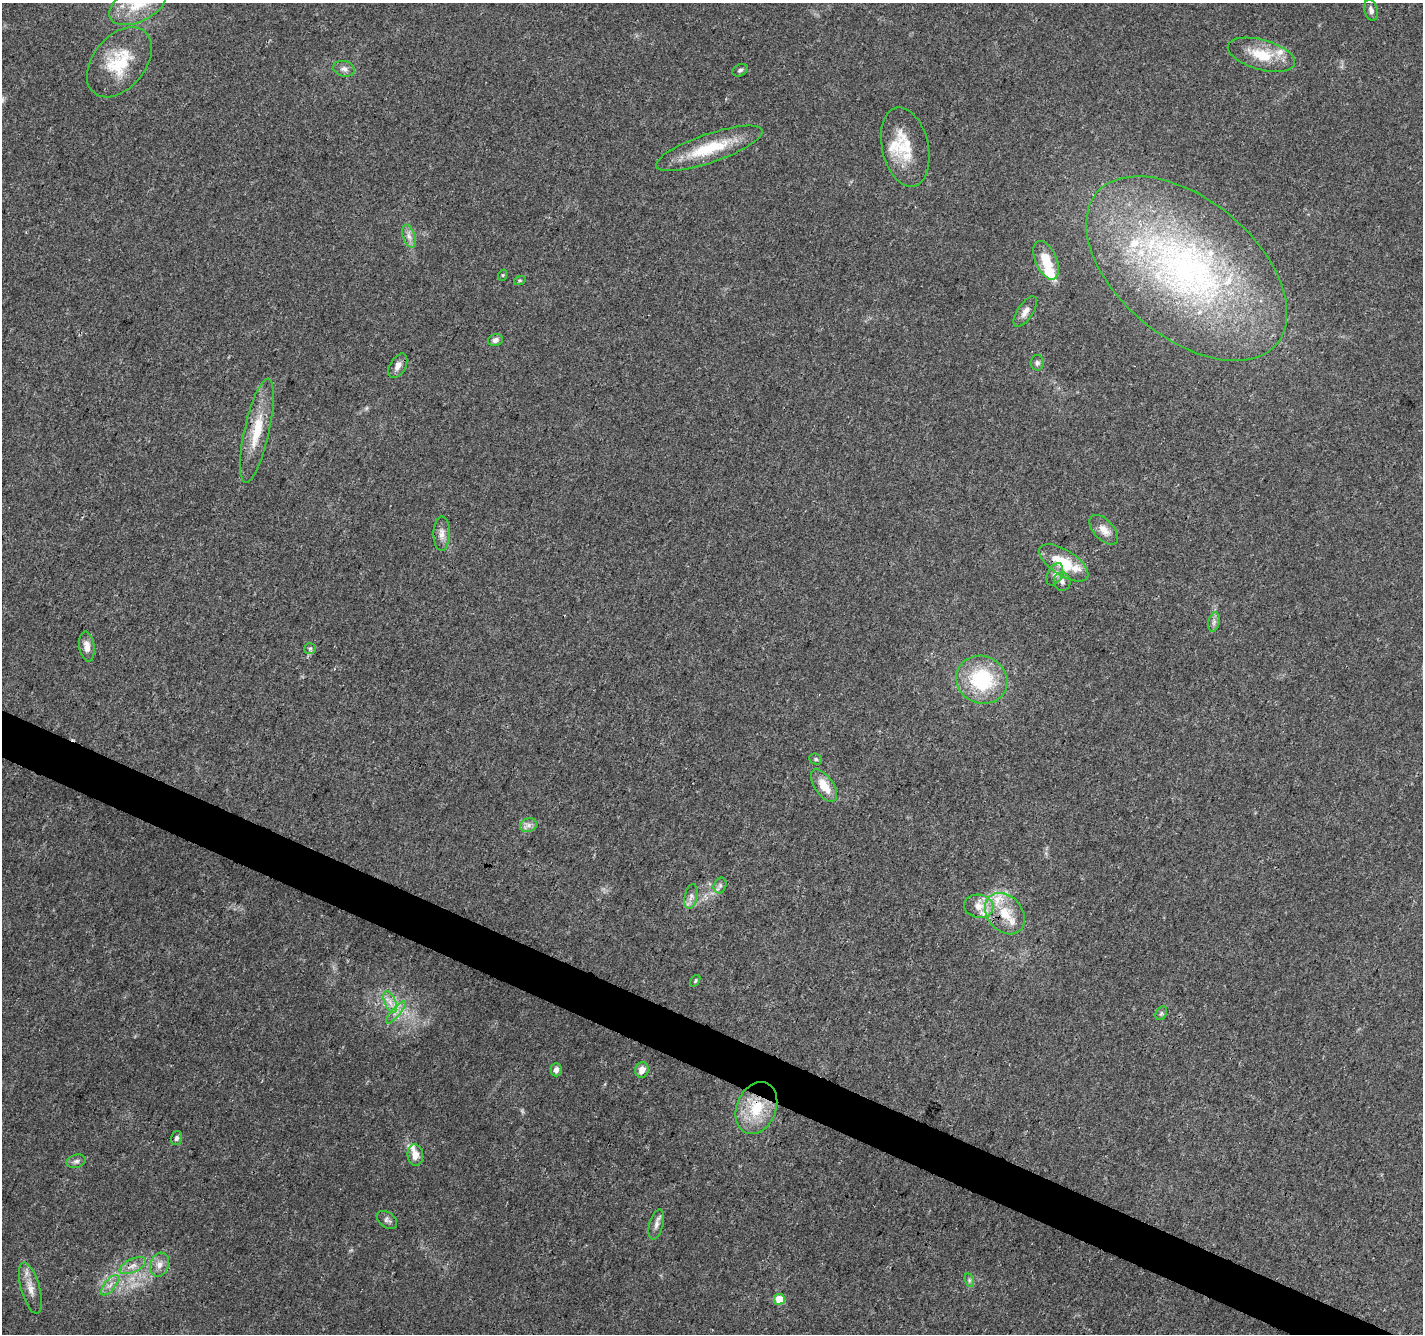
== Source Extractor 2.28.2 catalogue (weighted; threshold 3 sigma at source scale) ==
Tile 6 of 4 x 4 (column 2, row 2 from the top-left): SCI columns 1430-2850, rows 2935-4266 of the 5693 x 5801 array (HDU 1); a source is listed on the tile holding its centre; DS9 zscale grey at full resolution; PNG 1425 x 1336 px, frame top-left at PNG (2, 3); each listed source drawn as its Kron ellipse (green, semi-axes under 4 px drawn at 4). Shown black and unused: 3% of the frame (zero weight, under 3 of 4 exposures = <1% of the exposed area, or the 3 px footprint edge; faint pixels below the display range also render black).
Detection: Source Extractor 2.28.2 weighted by HDU 2 'WHT'; one run over the whole footprint, this tile lists its part. Background 0.0203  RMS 0.0035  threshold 0.016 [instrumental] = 3 sigma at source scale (4.5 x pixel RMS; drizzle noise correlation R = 1.50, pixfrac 1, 0.0396/0.0396 arcsec/px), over >= 5 px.
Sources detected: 63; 2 too faint to see at this stretch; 1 inside a brighter object's white glare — neither listed nor drawn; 8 inside a brighter listed object's ellipse — not listed separately; the other 52 listed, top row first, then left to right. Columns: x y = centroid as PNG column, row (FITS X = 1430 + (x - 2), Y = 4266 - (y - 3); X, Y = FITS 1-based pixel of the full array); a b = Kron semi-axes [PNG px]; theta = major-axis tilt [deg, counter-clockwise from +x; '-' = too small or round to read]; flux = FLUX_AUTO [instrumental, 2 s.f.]
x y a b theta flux
137 5 30 17 26 13
1371 10 10 6 -75 1.4
1261 55 34 15 -15 12
119 62 40 26 51 16
344 69 11 7 -16 1.8
740 70 8 5 27 0.84
905 147 40 23 -77 14
709 148 56 14 19 17
409 236 12 6 -71 1.9
1046 260 20 10 -66 7.6
1187 269 118 69 -40 140
503 275 6 3 72 0.37
520 280 6 4 17 0.44
1025 312 18 7 56 2.3
495 340 7 6 - 1.4
1037 363 7 6 - 0.95
398 366 13 8 60 2.3
257 431 53 12 77 12
1104 530 18 10 -46 3.7
442 534 17 8 90 2.5
1064 563 28 12 -33 12
1055 574 12 7 64 1.6
1062 581 9 8 - 1.4
1214 622 10 5 77 1.2
87 647 15 7 -82 2.7
310 649 6 5 - 0.65
982 680 26 23 -26 26
816 759 6 5 - 0.62
824 786 18 9 -56 6.2
528 825 9 6 21 1.6
720 886 8 6 69 1.1
691 896 12 6 78 1.7
979 906 15 11 -11 4
1005 914 23 17 -49 10
695 981 6 3 55 0.41
390 1002 11 5 -66 2.3
396 1012 14 4 49 1.9
1161 1013 7 5 59 0.74
556 1070 6 5 - 1.7
642 1070 8 6 68 2.8
756 1108 27 19 66 15
176 1138 7 5 73 0.86
415 1155 11 8 -84 3
76 1161 10 6 15 1.2
387 1220 11 7 -35 1.2
656 1224 15 7 74 1.9
133 1265 14 6 25 2.6
159 1265 12 9 72 2.8
969 1280 7 4 -72 0.8
110 1285 12 5 50 1.9
30 1288 26 9 -75 4.4
779 1299 5 5 - 8.2
Overlapping masked pixels (flux is a lower limit): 2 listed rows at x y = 1064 563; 756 1108
Isophote crosses this tile's border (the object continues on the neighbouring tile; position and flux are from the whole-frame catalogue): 1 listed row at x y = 137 5